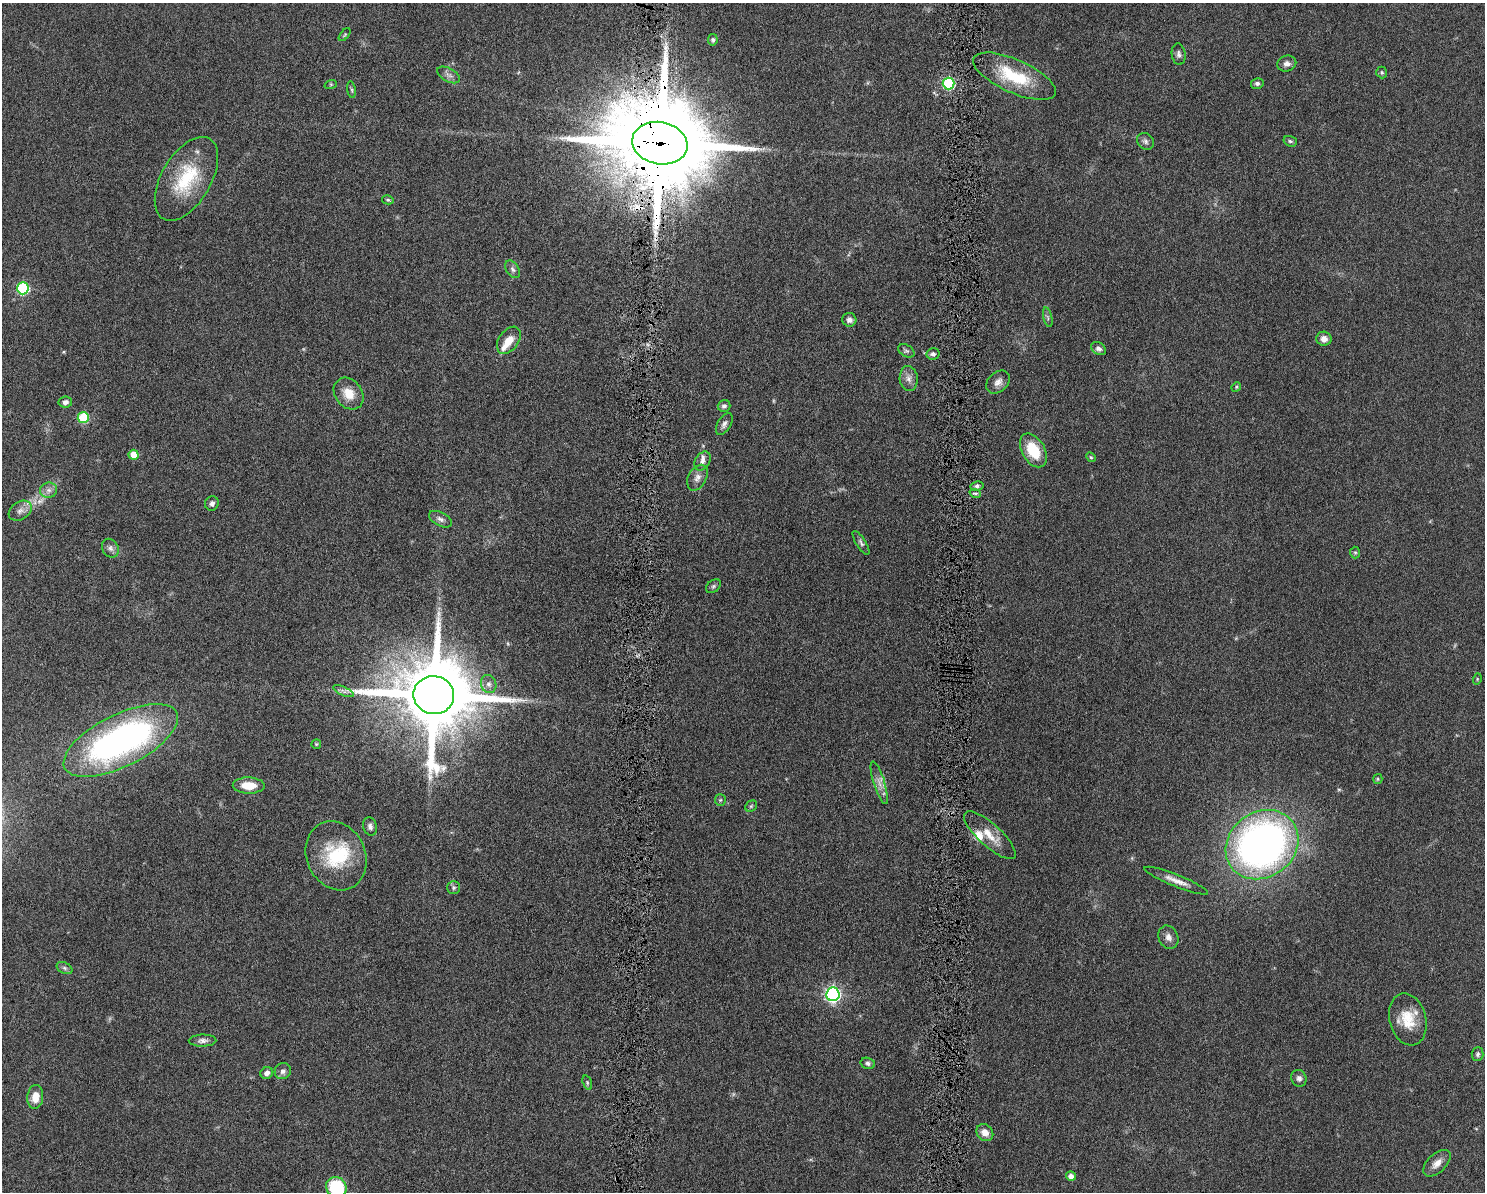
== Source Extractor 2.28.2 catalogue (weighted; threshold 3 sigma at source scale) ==
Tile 8 of 3 x 4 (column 2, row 3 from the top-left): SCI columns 1621-3103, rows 1202-2391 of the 4818 x 4785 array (HDU 1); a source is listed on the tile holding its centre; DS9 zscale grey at full resolution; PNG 1487 x 1194 px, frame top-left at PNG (2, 3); each listed source drawn as its Kron ellipse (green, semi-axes under 4 px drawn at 4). Shown black and unused: <1% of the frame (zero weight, under 6 of 12 exposures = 3% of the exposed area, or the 3 px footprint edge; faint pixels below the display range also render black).
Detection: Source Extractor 2.28.2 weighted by HDU 2 'WHT'; one run over the whole footprint, this tile lists its part. Background 0.0865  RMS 0.0047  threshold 0.0191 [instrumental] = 3 sigma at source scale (4.09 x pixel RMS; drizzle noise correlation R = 1.36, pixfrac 0.8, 0.05/0.05 arcsec/px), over >= 5 px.
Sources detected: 86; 1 too faint to see at this stretch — neither listed nor drawn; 4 inside a brighter listed object's ellipse — not listed separately; the other 81 listed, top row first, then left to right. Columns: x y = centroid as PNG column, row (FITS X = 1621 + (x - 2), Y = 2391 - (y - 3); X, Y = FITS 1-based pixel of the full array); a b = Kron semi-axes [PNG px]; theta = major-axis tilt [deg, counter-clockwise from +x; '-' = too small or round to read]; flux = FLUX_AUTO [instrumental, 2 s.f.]
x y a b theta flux
345 35 7 3 51 0.53
713 40 5 5 - 0.96
1179 54 11 7 -82 1.4
1287 64 9 8 - 2.1
1382 72 6 5 - 0.7
449 75 12 6 -29 2
1014 76 45 16 -24 22
949 83 6 6 - 40
1257 83 6 5 - 1.1
331 84 6 4 18 0.45
351 90 8 4 -81 0.78
1145 141 9 7 -46 1.4
1290 141 7 5 -16 0.81
660 143 28 21 -10 12000
186 179 46 24 60 26
388 200 6 4 -14 0.65
513 269 10 6 -59 1.4
23 288 6 6 - 41
1048 317 10 4 -77 0.87
849 320 7 7 - 1.8
1324 339 7 7 - 2.5
509 340 15 10 54 5.3
1099 349 8 6 -33 1.3
906 351 9 6 -30 0.95
933 354 7 5 11 1.2
909 378 12 9 -86 2.6
998 382 13 9 42 2.6
1236 387 5 4 - 0.48
349 394 17 13 -52 6.5
65 402 7 5 9 1.7
724 406 6 6 - 1.2
83 418 5 5 - 25
724 424 12 6 59 1.6
1033 450 18 11 -61 13
134 455 5 5 - 6.3
1091 457 5 4 - 0.56
702 461 10 7 59 1.8
697 478 14 9 62 2.7
977 486 7 4 11 0.99
48 490 8 7 - 2
975 493 6 3 -18 0.64
212 503 7 6 - 1.4
20 511 12 8 32 2.6
440 519 12 6 -28 1.7
861 543 14 5 -58 1.3
110 548 10 8 -58 1.7
1355 552 6 5 - 0.66
713 586 8 6 41 0.85
1477 679 6 3 73 0.43
489 684 9 7 -72 1.9
344 691 11 4 -23 1.4
434 695 20 19 - 6300
121 740 62 26 26 150
316 744 5 5 - 0.51
1378 779 5 4 - 0.52
879 783 22 5 -73 3.2
249 785 16 8 -1 7.1
720 800 6 5 - 0.68
751 806 6 5 - 0.68
370 826 9 6 -74 1.6
990 835 33 11 -42 7.5
1262 845 38 32 37 230
336 856 35 29 -64 26
1176 881 34 6 -22 4.2
454 888 6 6 - 0.99
1168 937 12 9 -65 2.5
64 968 8 5 -27 1
833 994 7 6 - 110
1408 1019 26 18 -76 11
202 1041 14 6 1 1.7
1478 1054 7 6 - 1
868 1063 7 5 -15 1.2
283 1071 8 7 - 1.9
267 1073 6 5 - 1.9
1299 1078 8 7 - 1.6
587 1083 7 4 -72 0.74
35 1097 12 8 84 5.5
985 1133 9 7 -46 3.4
1437 1163 17 9 44 3.6
1071 1176 5 4 - 2.3
336 1187 11 10 - 24
Overlapping masked pixels (flux is a lower limit): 1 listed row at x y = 660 143
Isophote crosses this tile's border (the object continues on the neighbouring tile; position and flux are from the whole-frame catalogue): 1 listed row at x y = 336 1187